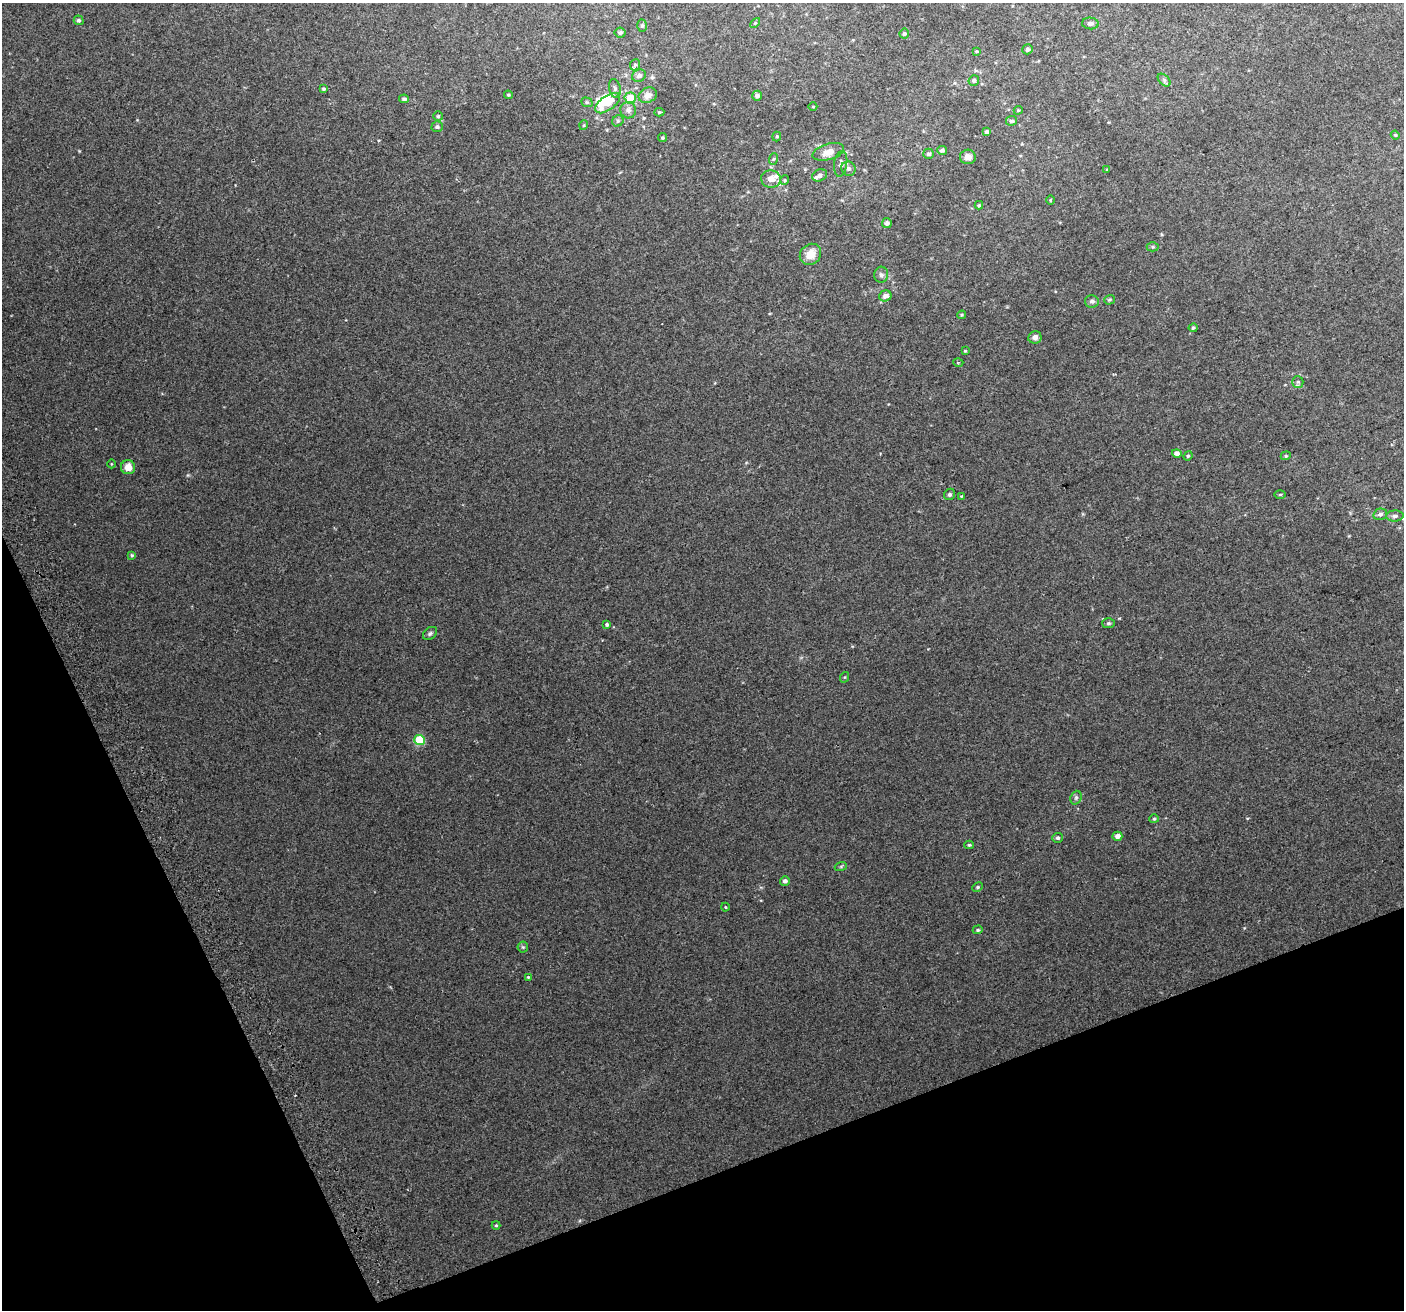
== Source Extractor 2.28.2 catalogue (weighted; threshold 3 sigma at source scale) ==
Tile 14 of 4 x 4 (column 2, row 4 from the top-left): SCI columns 1445-2846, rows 159-1466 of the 5688 x 5494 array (HDU 1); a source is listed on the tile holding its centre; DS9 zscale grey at full resolution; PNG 1406 x 1312 px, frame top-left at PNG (2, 3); each listed source drawn as its Kron ellipse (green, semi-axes under 4 px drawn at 4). Shown black and unused: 19% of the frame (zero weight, under 2 of 3 exposures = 2% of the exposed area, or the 3 px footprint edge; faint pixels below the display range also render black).
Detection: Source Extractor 2.28.2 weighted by HDU 2 'WHT'; one run over the whole footprint, this tile lists its part. Background 0.0744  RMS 0.014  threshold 0.063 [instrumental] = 3 sigma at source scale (4.5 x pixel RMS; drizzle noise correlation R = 1.50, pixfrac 1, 0.0396/0.0396 arcsec/px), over >= 5 px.
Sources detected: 93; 1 inside a brighter object's white glare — neither listed nor drawn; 3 inside a brighter listed object's ellipse — not listed separately; the other 89 listed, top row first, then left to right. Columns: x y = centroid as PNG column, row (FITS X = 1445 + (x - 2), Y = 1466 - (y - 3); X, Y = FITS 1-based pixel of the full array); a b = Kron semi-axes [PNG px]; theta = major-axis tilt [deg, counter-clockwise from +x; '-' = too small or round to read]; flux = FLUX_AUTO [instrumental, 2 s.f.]
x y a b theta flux
79 20 5 4 - 2.9
755 23 6 4 44 1.4
1090 23 8 6 -5 3.9
642 26 6 4 87 2.3
620 33 5 5 - 2.3
904 34 5 5 - 2.3
1027 49 5 5 - 3.1
977 51 4 3 - 1.2
635 65 6 5 - 2.5
639 76 7 6 - 4.9
1164 80 7 4 -46 2.7
974 81 5 5 - 2.8
615 88 9 5 -80 3.7
324 89 3 3 - 2.1
508 95 4 3 - 1.4
648 95 9 7 24 9.1
757 96 5 5 - 5
630 98 5 5 - 32
404 99 5 4 - 2.8
587 102 6 4 -20 2.1
608 103 14 7 36 19
813 107 4 3 - 0.94
628 110 8 8 - 5.4
1018 110 4 4 - 1.4
659 112 5 4 - 1.7
438 116 4 4 - 1.6
618 121 6 5 - 2.3
1012 121 5 4 - 3
584 125 5 3 - 1.2
437 127 5 5 - 2.8
986 132 4 4 - 3.3
1395 135 4 4 - 1.6
777 136 5 4 - 2
662 138 4 4 - 2
942 150 5 4 - 3
828 152 16 8 16 11
929 154 5 5 - 2.3
968 157 8 7 - 7.6
773 159 6 4 70 1.6
841 164 13 6 82 5
848 169 7 7 - 4.7
1107 169 4 3 - 1.2
820 175 8 5 23 4.8
771 179 10 8 -4 11
785 180 5 3 - 1.3
1050 200 5 3 - 1.1
979 205 4 4 - 1.7
887 223 5 5 - 3.6
1153 247 6 4 -1 2
810 254 11 9 42 17
881 275 8 7 - 4.2
885 296 6 5 - 5.7
1110 300 5 5 - 2
1092 301 7 6 - 3.8
962 315 4 4 - 1.4
1193 328 4 4 - 1.8
1035 337 7 6 - 5.5
965 351 4 4 - 1.3
958 362 5 3 - 1.2
1298 382 6 5 - 3.1
1177 453 5 4 - 5.2
1188 456 5 4 - 1.7
1286 456 5 4 - 1.7
111 464 4 3 - 1
128 467 7 7 - 13
950 494 6 5 - 2.5
1280 494 6 3 1 1.3
961 496 4 3 - 1.1
1380 514 7 5 15 4
1395 516 8 5 2 3.2
132 555 4 4 - 1.7
1108 623 6 5 - 2.3
607 624 4 4 - 2.3
430 633 8 5 38 2.8
845 677 5 3 - 1.3
420 740 5 5 - 62
1076 798 7 5 69 2.5
1154 819 5 4 - 1.6
1117 836 5 4 - 6.8
1058 838 5 5 - 2.4
969 845 5 4 - 1.7
841 866 6 4 20 1.7
785 881 5 5 - 3.5
978 887 5 4 - 1.7
726 907 4 3 - 1.1
978 930 5 4 - 1.9
523 947 5 5 - 1.9
528 977 4 3 - 1.2
496 1225 4 4 - 1.5